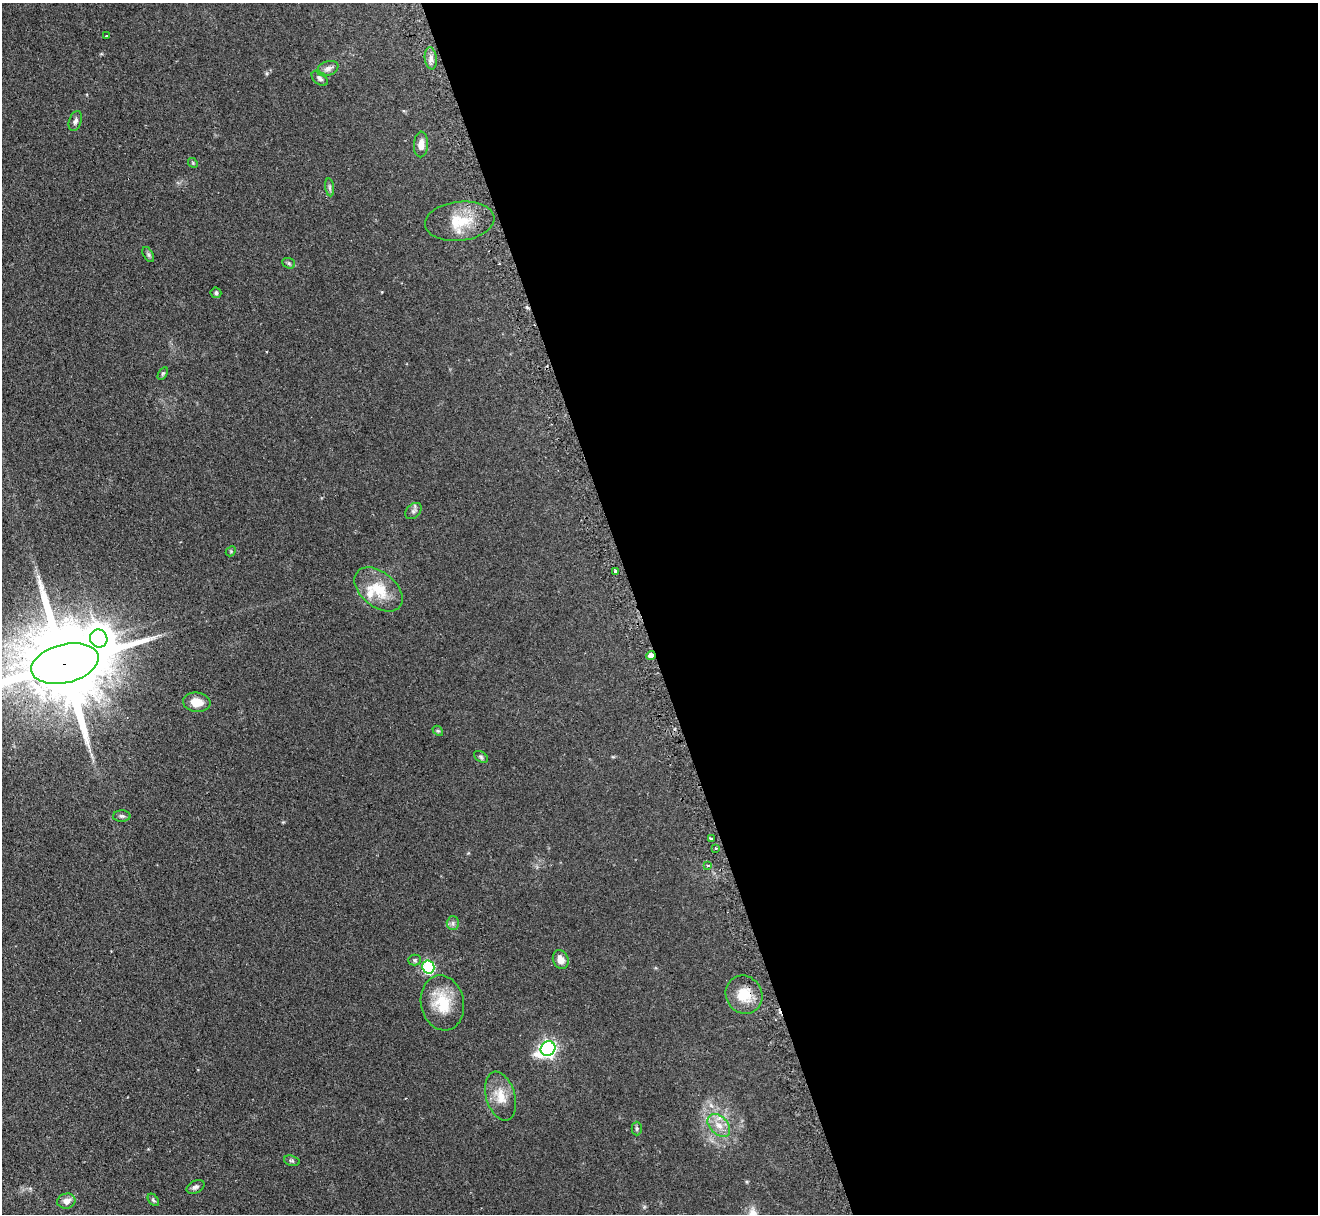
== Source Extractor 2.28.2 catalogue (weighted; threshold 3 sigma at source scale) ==
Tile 8 of 4 x 4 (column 4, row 2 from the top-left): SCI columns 3988-5303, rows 2597-3808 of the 5340 x 5316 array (HDU 1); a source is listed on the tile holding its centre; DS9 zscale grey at full resolution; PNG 1320 x 1216 px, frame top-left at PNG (2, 3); each listed source drawn as its Kron ellipse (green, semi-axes under 4 px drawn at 4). Shown black and unused: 52% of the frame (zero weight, under 2 of 3 exposures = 4% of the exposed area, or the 3 px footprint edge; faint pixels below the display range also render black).
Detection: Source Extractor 2.28.2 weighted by HDU 2 'WHT'; one run over the whole footprint, this tile lists its part. Background 0.0738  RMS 0.0062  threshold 0.0277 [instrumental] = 3 sigma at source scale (4.5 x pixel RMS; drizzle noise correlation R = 1.50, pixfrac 1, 0.05/0.05 arcsec/px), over >= 5 px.
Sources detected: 45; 2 cosmic-ray / hot-pixel residue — neither listed nor drawn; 2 inside a brighter listed object's ellipse — not listed separately; the other 41 listed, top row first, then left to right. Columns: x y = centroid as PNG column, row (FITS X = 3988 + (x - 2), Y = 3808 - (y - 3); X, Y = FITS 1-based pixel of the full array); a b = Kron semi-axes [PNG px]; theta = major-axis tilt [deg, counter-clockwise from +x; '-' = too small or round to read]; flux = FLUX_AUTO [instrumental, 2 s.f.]
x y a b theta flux
106 36 2 2 - 0.55
431 58 11 6 -83 2.8
328 69 11 7 21 2.8
320 78 9 6 -40 1.7
75 121 10 6 71 2
421 144 13 7 87 4.5
193 163 5 4 - 0.7
330 187 9 4 -82 1.4
460 221 35 19 6 19
148 254 8 5 -59 1.1
289 263 6 5 - 1.1
216 293 5 5 - 1.1
163 373 7 4 58 0.9
413 511 9 6 44 1.7
231 551 6 4 47 0.69
615 571 3 3 - 0.92
379 589 27 17 -39 17
99 638 9 8 - 670
651 655 4 4 - 4.4
65 664 34 19 14 11000
197 702 14 9 -7 7.4
438 731 6 4 -41 0.77
481 757 8 5 -31 1
122 816 9 5 -1 1.5
711 839 3 2 - 0.78
716 848 3 3 - 1.5
708 865 4 3 - 0.8
453 923 7 6 - 1.6
415 960 6 5 - 1.1
561 960 10 7 -65 4.7
428 967 6 6 - 66
744 995 20 18 -56 13
442 1003 28 21 -78 20
548 1049 7 7 - 180
500 1096 25 14 -74 11
719 1125 13 9 -45 5.7
637 1128 7 5 -90 0.99
292 1161 8 5 -17 1
196 1187 9 6 27 1.7
153 1200 7 4 -51 0.99
66 1201 9 7 12 3.6
Overlapping masked pixels (flux is a lower limit): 3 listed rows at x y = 651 655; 65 664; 744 995
Isophote crosses this tile's border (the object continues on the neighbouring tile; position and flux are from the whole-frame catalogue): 1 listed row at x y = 65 664